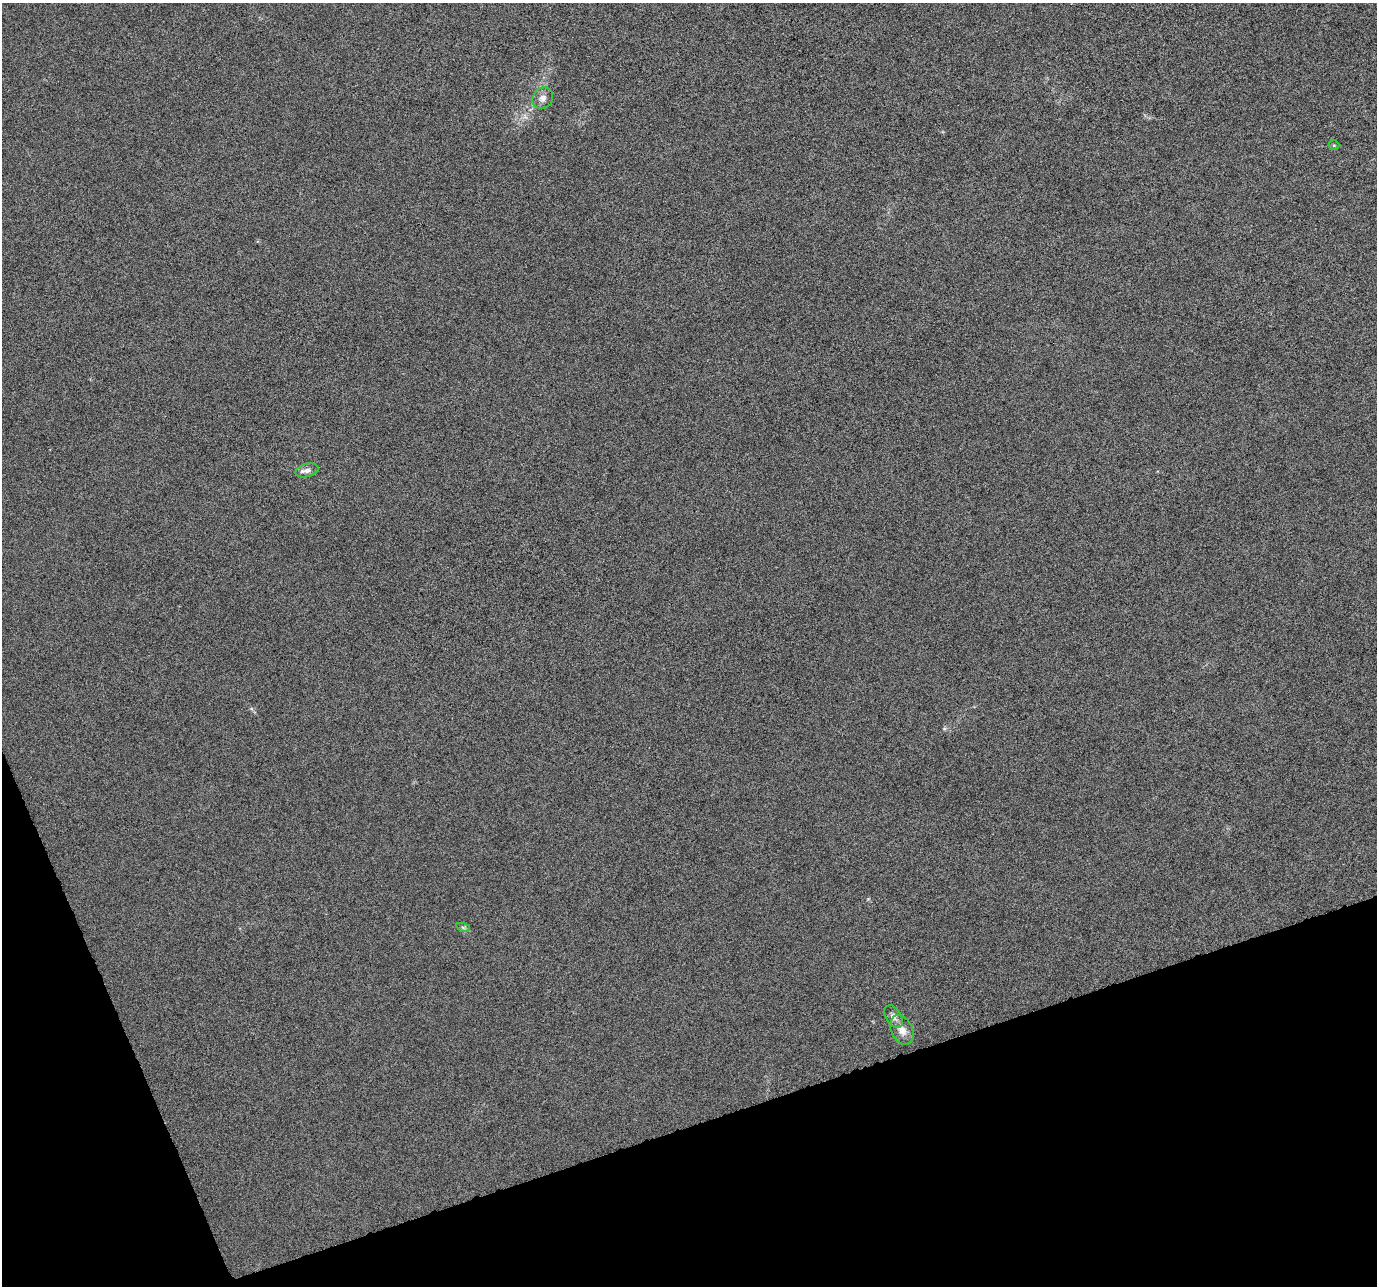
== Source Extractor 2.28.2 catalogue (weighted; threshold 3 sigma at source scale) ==
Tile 14 of 4 x 4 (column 2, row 4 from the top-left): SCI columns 1377-2751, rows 129-1412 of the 5500 x 5339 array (HDU 1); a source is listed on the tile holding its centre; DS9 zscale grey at full resolution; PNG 1379 x 1288 px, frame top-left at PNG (2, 3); each listed source drawn as its Kron ellipse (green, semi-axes under 4 px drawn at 4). Shown black and unused: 16% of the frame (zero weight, under 10 of 20 exposures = <1% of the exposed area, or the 3 px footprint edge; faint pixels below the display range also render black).
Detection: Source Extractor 2.28.2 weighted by HDU 2 'WHT'; one run over the whole footprint, this tile lists its part. Background -6.09e-04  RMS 0.0017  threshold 0.00681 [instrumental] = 3 sigma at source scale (4.09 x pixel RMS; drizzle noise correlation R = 1.36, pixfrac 0.8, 0.0396/0.0396 arcsec/px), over >= 5 px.
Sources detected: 6; all 6 listed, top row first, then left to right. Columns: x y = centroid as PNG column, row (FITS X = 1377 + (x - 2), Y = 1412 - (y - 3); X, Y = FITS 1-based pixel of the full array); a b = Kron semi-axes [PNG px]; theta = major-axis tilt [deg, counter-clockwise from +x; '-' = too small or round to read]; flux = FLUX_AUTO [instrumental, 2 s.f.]
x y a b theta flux
543 98 11 10 - 0.84
1334 145 5 5 - 0.17
307 470 11 6 16 0.75
463 927 7 4 -19 0.27
893 1017 12 8 -59 0.77
902 1030 15 10 -65 1.4